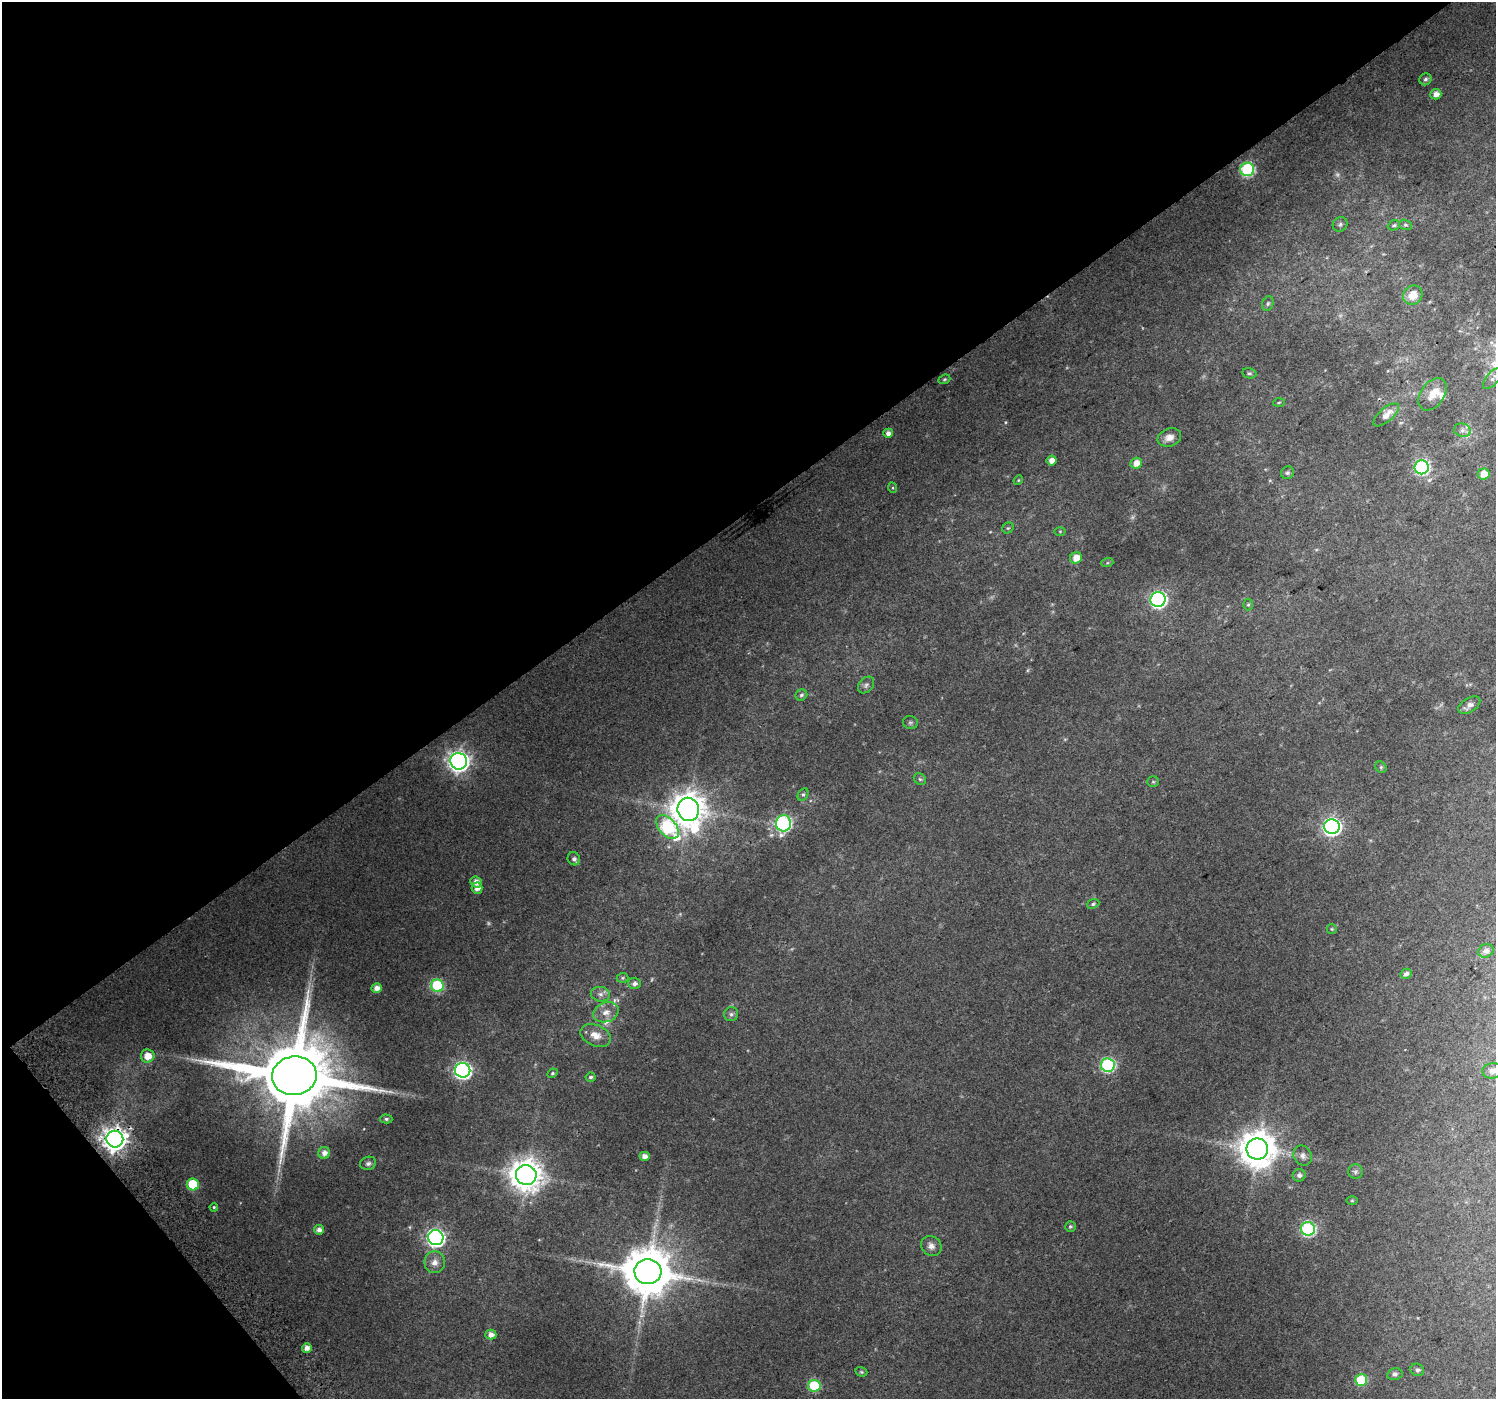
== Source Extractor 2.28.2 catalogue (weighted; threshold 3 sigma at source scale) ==
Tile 5 of 4 x 4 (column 1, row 2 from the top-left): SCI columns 39-1532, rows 3016-4412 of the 6047 x 5969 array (HDU 1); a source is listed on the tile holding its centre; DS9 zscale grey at full resolution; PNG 1498 x 1401 px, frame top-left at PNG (2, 2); each listed source drawn as its Kron ellipse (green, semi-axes under 4 px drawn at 4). Shown black and unused: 39% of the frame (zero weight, under 2 of 3 exposures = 2% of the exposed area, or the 3 px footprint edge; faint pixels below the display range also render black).
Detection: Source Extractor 2.28.2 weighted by HDU 2 'WHT'; one run over the whole footprint, this tile lists its part. Background 0.0471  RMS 0.011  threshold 0.0492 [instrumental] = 3 sigma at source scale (4.5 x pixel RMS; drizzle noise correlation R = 1.50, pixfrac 1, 0.0396/0.0396 arcsec/px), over >= 5 px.
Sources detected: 105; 7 too faint to see at this stretch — neither listed nor drawn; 6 inside a brighter listed object's ellipse — not listed separately; the other 92 listed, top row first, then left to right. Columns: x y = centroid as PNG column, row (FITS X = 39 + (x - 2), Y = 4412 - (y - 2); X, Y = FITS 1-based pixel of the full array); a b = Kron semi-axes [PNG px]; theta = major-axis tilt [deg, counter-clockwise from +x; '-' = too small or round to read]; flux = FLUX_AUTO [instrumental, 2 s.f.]
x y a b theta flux
1425 79 6 5 - 2.7
1436 94 5 5 - 7.8
1247 169 7 6 - 150
1340 224 8 7 - 2.7
1394 225 6 5 - 2
1405 225 6 5 - 1.9
1413 295 10 9 - 15
1268 303 7 5 73 2.4
1249 373 7 5 -11 1.9
944 379 6 4 21 1.5
1492 379 13 6 50 4.7
1432 394 18 11 55 15
1279 402 6 4 3 1.3
1386 415 16 7 40 9.8
1462 430 8 6 -13 4
888 433 5 4 - 5.7
1169 437 12 9 20 8.6
1052 460 5 4 - 7.9
1136 463 6 5 - 10
1422 467 7 7 - 190
1287 473 7 6 - 2.4
1484 474 6 5 - 14
1018 480 5 4 - 1.2
893 488 5 3 - 1.2
1008 528 6 5 - 1.6
1060 531 5 3 - 0.96
1076 558 6 5 - 12
1107 563 6 4 18 1.4
1158 600 7 7 - 290
1248 605 6 4 87 1.6
866 685 9 6 47 3.2
801 695 6 5 - 2.3
1469 705 12 7 32 6.3
910 723 7 6 - 2.3
459 761 8 8 - 710
1381 767 6 5 - 1.6
920 779 7 5 -43 2.3
1153 782 6 5 - 1.5
803 795 7 5 62 2
688 809 12 11 - 2100
783 823 8 7 - 200
667 827 14 8 -48 160
1332 827 7 7 - 410
574 859 7 6 - 3.7
476 882 6 5 - 7.4
477 888 5 5 - 6.2
1093 904 6 4 22 1.8
1332 929 5 4 - 1.3
1486 951 8 6 27 4.3
1406 974 5 5 - 4.4
623 978 6 5 - 1.6
634 983 6 6 - 4.2
437 986 6 6 - 93
377 988 5 5 - 7.4
600 994 9 7 -9 4.9
606 1012 13 9 20 9.7
731 1014 7 7 - 2.8
596 1035 16 10 -24 12
148 1056 7 6 - 13
1108 1065 7 7 - 160
463 1070 7 7 - 330
1493 1071 10 7 6 4.8
553 1073 5 4 - 1.8
294 1076 22 19 8 16000
591 1077 5 4 - 2.1
386 1119 6 4 -1 2.1
115 1139 8 8 - 1000
1257 1149 10 10 - 2700
324 1153 6 6 - 6.5
645 1156 5 4 - 6.9
1303 1156 10 9 - 4.6
368 1163 8 6 18 3.2
1355 1172 7 7 - 2.9
526 1175 10 10 - 1900
1299 1175 6 6 - 3.2
193 1184 6 6 - 46
1352 1200 5 3 - 1
214 1207 4 3 - 1.1
1070 1227 5 5 - 2
1308 1229 7 6 - 170
319 1230 5 4 - 5.1
436 1238 8 7 - 380
931 1246 11 9 -39 6.6
435 1262 11 10 - 7.3
648 1272 13 12 - 5700
491 1335 5 5 - 6.8
307 1348 5 4 - 6.7
1417 1370 7 6 - 3
861 1372 6 4 -21 1.5
1395 1374 8 6 12 3
1361 1380 6 6 - 64
814 1386 6 6 - 71
Overlapping masked pixels (flux is a lower limit): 1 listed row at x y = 115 1139
Isophote crosses this tile's border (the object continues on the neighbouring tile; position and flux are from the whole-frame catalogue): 1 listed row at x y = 1493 1071